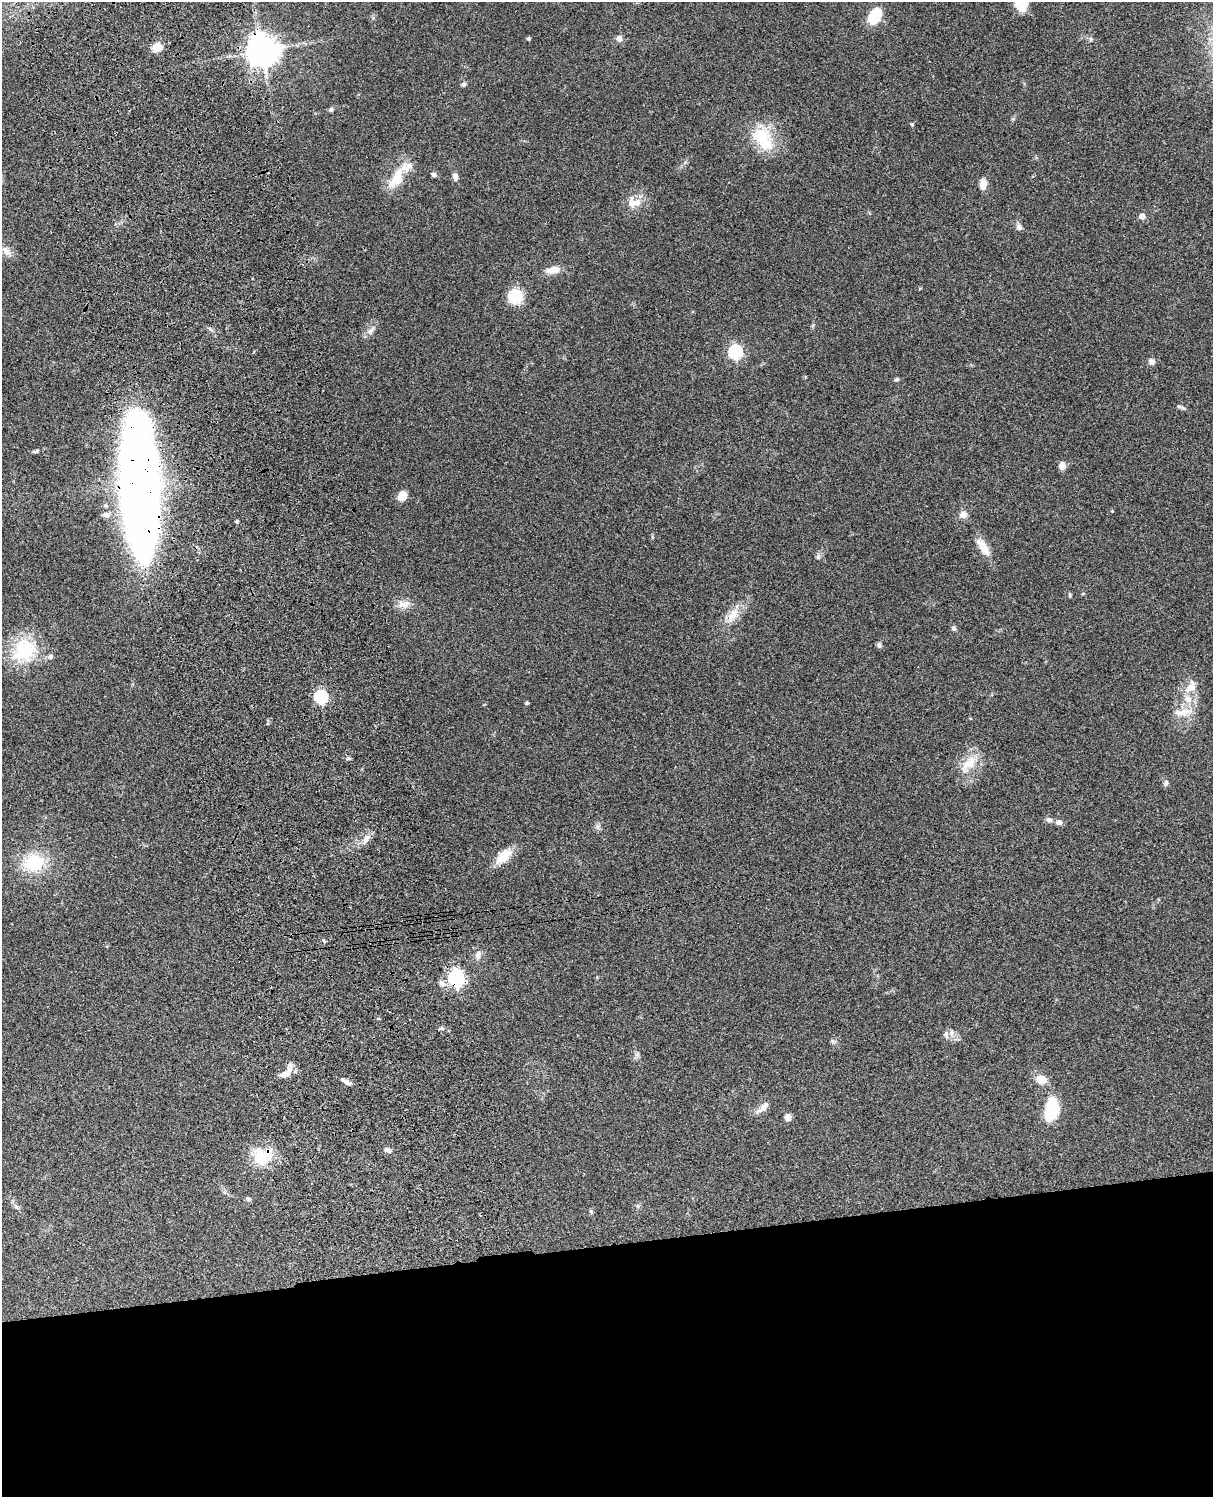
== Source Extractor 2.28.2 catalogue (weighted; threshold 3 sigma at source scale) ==
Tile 11 of 4 x 3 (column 3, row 3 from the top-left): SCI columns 2546-3756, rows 277-1771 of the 5088 x 4926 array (HDU 1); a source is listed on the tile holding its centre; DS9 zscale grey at full resolution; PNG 1215 x 1499 px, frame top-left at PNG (2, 2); no overlay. Shown black and unused: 17% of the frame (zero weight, under 3 of 4 exposures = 6% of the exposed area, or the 3 px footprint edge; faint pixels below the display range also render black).
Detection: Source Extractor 2.28.2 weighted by HDU 2 'WHT'; one run over the whole footprint, this tile lists its part. Background 0.103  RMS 0.0065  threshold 0.0292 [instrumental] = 3 sigma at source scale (4.5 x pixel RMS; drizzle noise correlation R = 1.50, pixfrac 1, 0.05/0.05 arcsec/px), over >= 5 px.
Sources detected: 78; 2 inside a brighter object's white glare — not listed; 5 inside a brighter listed object's ellipse — not listed separately; the other 71 listed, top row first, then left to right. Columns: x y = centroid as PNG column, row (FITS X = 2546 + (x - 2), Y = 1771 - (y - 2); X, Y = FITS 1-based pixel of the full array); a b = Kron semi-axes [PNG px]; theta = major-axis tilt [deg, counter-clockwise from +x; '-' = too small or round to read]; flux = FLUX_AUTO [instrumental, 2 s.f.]
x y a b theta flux
1021 2 13 9 -75 28
875 15 18 12 60 15
528 38 5 5 - 0.77
619 38 9 8 - 2.6
1090 39 8 4 82 1.1
157 47 10 9 - 7.3
262 51 10 10 - 940
463 84 7 5 26 1.2
331 110 6 5 - 1.5
912 125 5 4 - 0.82
762 138 31 25 -70 26
434 175 6 5 - 1.5
455 176 9 6 -77 2.9
396 178 34 15 61 16
983 184 11 7 87 5.9
634 202 21 15 -11 8.8
1142 216 5 5 - 5.3
1019 227 7 6 - 2.9
6 251 16 8 -42 4.7
553 270 17 8 12 7.1
515 296 14 14 - 19
371 330 15 6 48 3.4
735 352 6 6 - 100
1152 362 8 7 - 2.5
897 379 6 4 16 1.1
1182 407 9 4 -19 1.2
36 451 8 4 14 1.1
1062 466 8 7 - 4
141 489 127 31 -88 720
402 496 10 8 47 8.1
1112 511 3 3 - 0.47
963 514 9 8 - 4.2
106 515 12 7 -15 2.8
237 521 4 4 - 1
983 547 23 9 -57 9.1
818 557 6 6 - 1.3
1083 593 5 3 - 0.58
1070 595 6 4 -89 0.73
404 604 18 10 4 5.7
732 615 24 12 55 10
954 628 6 5 - 1.4
879 645 7 6 - 1.5
24 650 34 27 46 34
1190 687 20 11 61 8.3
321 697 6 6 - 91
527 703 6 4 -18 0.68
1180 712 17 8 -7 6.3
348 758 7 3 8 0.96
969 763 29 13 48 13
1166 783 7 7 - 1.7
1049 820 9 6 -18 2.1
1059 822 8 7 - 2.6
366 839 15 7 61 4.2
503 856 24 12 42 11
34 863 22 18 7 30
478 954 10 8 73 3.2
456 978 7 6 - 190
442 984 10 7 -28 2.8
951 1033 12 4 90 2
946 1034 9 6 90 1.9
285 1074 16 8 23 5.7
1041 1079 14 11 -25 6.6
346 1082 12 5 -30 2.9
763 1107 22 7 41 4.5
1052 1108 24 14 79 25
788 1117 8 7 - 2.9
388 1150 10 5 -29 1.9
261 1157 27 22 -60 19
248 1199 5 5 - 1.7
16 1206 8 5 -54 1.7
591 1211 7 4 -71 0.93
Overlapping masked pixels (flux is a lower limit): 4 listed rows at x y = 262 51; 141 489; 456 978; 261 1157
Isophote crosses this tile's border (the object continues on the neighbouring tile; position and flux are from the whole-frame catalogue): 1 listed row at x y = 1021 2
Unlisted compact peaks at least as high as the median listed source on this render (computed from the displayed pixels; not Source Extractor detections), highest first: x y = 832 1041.